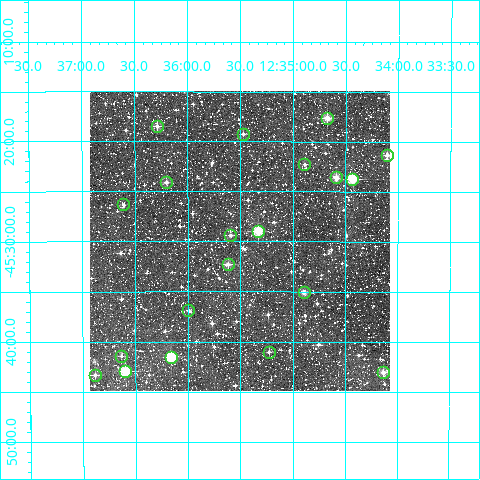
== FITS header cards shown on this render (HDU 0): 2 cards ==
NAXIS1  =                  300
NAXIS2  =                  300

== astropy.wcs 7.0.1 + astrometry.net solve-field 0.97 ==
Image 300 x 300 px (HDU 0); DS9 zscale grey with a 90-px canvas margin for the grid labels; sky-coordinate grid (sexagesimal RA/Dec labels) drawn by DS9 from the SOLVED WCS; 20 Tycho-2 reference stars matched to detected sources circled (green)
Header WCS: RA---TAN/DEC--TAN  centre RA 12:35:30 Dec -45:30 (188.88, -45.50 deg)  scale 6 arcsec/px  FOV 30.0' x 30.0'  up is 0 deg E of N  parity normal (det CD < 0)
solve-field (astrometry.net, Tycho-2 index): VERIFIED the header's WCS against the Tycho-2 star catalogue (verified at 2 index scales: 15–20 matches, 0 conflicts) and refined it, rather than solving blind
Solved WCS: RA---TAN-SIP/DEC--TAN-SIP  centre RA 12:35:30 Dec -45:30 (188.88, -45.50 deg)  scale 6 arcsec/px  FOV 30.0' x 30.0'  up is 0 deg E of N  parity normal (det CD < 0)
The solver's refit moves the header's centre by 1.8 arcsec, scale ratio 0.9998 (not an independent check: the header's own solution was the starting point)
Tycho-2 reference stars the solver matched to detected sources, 20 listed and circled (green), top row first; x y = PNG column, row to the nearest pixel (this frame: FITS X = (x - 90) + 1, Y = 300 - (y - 93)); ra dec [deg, ICRS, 3 dp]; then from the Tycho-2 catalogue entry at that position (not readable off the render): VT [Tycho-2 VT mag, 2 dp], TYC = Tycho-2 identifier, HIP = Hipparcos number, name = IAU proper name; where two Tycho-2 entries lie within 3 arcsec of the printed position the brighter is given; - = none
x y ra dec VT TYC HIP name
327 120 188.669 -45.294 10.58 8232-349-1 - -
157 128 189.072 -45.308 10.94 8232-797-1 - -
243 136 188.868 -45.321 11.31 8232-1377-1 - -
387 157 188.526 -45.356 11.05 8232-275-1 - -
304 166 188.723 -45.371 11.66 8232-823-1 - -
336 179 188.646 -45.393 10.19 8232-1161-1 - -
352 181 188.608 -45.396 8.87 8232-1497-1 61362 -
166 184 189.050 -45.401 11.19 8232-1615-1 - -
123 206 189.152 -45.438 11.96 8232-1263-1 - -
258 233 188.832 -45.482 9.72 8232-945-1 - -
230 237 188.898 -45.490 11.61 8232-1539-1 - -
228 266 188.905 -45.538 10.36 8232-1443-1 - -
304 294 188.724 -45.584 10.54 8232-1906-1 - -
188 312 188.999 -45.615 11.64 8232-272-1 - -
269 354 188.807 -45.684 12.18 8232-916-1 - -
121 358 189.158 -45.690 12.55 8232-824-1 - -
171 359 189.041 -45.692 8.85 8232-1804-1 61511 -
125 373 189.149 -45.716 9.06 8232-642-1 - -
383 374 188.533 -45.718 10.59 8232-872-1 - -
95 377 189.221 -45.722 11.67 8232-36-1 - -